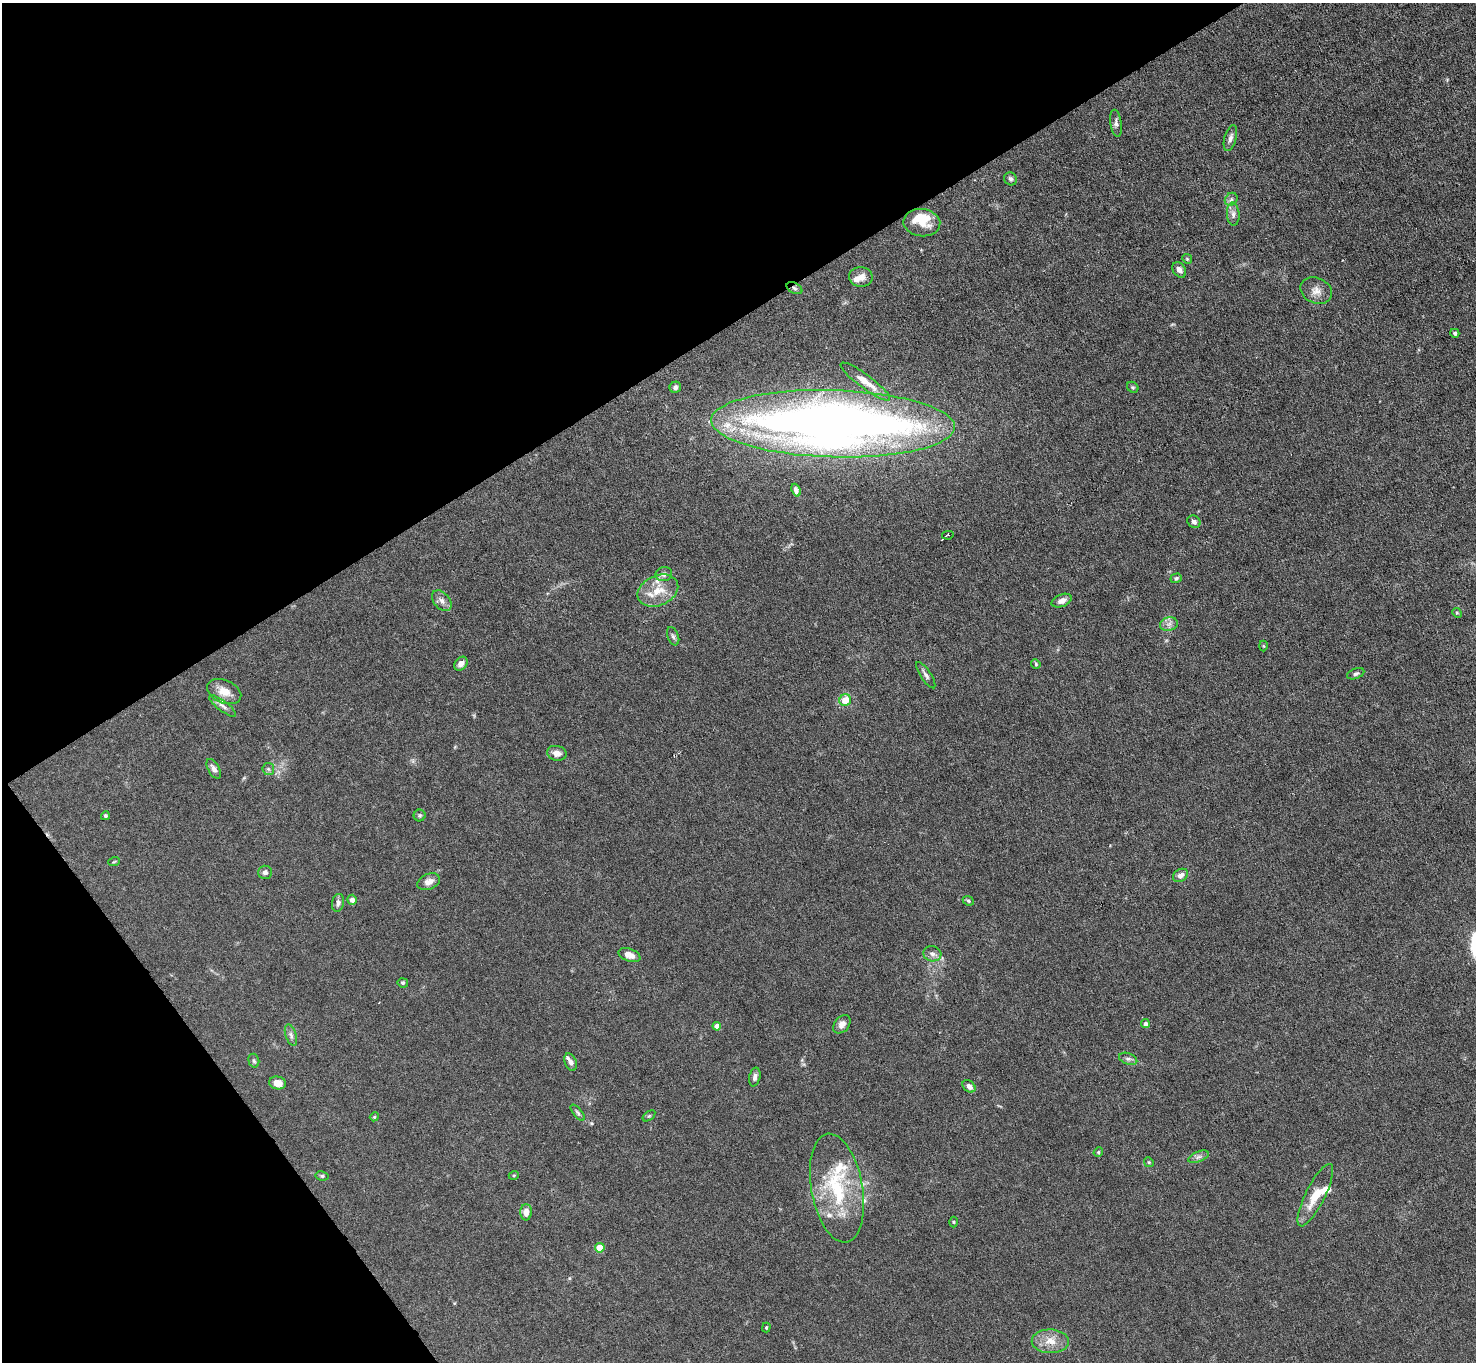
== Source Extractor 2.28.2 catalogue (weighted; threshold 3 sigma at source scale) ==
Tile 5 of 4 x 4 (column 1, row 2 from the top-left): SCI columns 1-1474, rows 2875-4234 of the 5894 x 5888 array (HDU 1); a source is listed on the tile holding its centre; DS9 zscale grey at full resolution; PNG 1478 x 1364 px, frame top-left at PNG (2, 3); each listed source drawn as its Kron ellipse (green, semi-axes under 4 px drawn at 4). Shown black and unused: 31% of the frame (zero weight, under 4 of 8 exposures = <1% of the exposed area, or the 3 px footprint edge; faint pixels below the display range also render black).
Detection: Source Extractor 2.28.2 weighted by HDU 2 'WHT'; one run over the whole footprint, this tile lists its part. Background 0.0261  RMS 0.0022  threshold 0.00888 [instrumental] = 3 sigma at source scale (4.09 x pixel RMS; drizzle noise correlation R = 1.36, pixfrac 0.8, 0.05/0.05 arcsec/px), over >= 5 px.
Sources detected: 83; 8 inside a brighter listed object's ellipse — not listed separately; the other 75 listed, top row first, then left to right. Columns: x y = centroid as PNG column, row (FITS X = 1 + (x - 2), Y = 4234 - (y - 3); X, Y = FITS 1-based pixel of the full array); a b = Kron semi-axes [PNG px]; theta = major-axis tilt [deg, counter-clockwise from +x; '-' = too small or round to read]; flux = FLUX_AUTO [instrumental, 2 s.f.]
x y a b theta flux
1116 123 14 5 -82 0.75
1230 138 13 6 74 0.89
1011 179 7 6 - 0.55
1231 199 7 6 - 0.56
1233 214 12 6 -86 0.91
922 223 18 13 -7 3.6
1187 259 5 4 - 0.21
1179 270 8 6 -54 0.95
861 277 12 10 -4 1.6
794 288 8 5 -28 0.54
1316 291 16 12 -24 1.8
1455 333 5 4 - 0.33
865 382 30 7 -37 3
675 387 6 5 - 0.54
1133 387 6 5 - 0.31
833 424 122 33 -2 220
796 490 6 4 -68 0.79
1194 522 7 6 - 0.56
948 535 6 3 12 0.41
664 574 8 7 - 0.85
1176 578 5 4 - 0.42
658 591 21 15 24 4.2
442 601 12 7 -48 1
1062 601 10 6 20 1.1
1457 613 5 4 - 0.23
1169 624 9 6 13 0.88
673 636 9 5 -69 0.51
1263 646 5 3 - 0.19
461 664 8 5 49 1
1036 664 5 4 - 0.23
1356 674 9 5 22 0.47
926 675 15 5 -57 0.73
224 692 18 11 -23 2.7
845 700 6 5 - 3.3
223 706 16 5 -37 0.97
557 753 10 7 -11 1.3
214 769 11 5 -61 0.8
268 769 6 5 - 0.39
420 815 6 6 - 0.33
105 816 4 4 - 0.31
114 862 6 3 20 0.19
265 872 7 6 - 0.69
1180 875 8 6 30 1.1
429 882 12 8 23 1.3
352 900 5 5 - 0.94
968 901 6 4 -23 0.34
338 903 9 6 80 0.74
932 954 9 7 -15 0.82
629 955 11 6 -21 1.7
403 983 5 4 - 0.27
842 1024 10 7 50 1.2
1145 1024 4 4 - 0.76
717 1026 4 4 - 1.7
291 1035 11 5 -72 0.69
1128 1059 9 5 -20 0.62
254 1061 7 5 -74 0.39
571 1062 9 5 -67 0.8
755 1077 9 5 78 0.74
278 1083 8 6 -11 1.8
969 1086 7 5 -42 1.1
578 1113 10 4 -50 0.43
649 1116 7 4 36 0.28
374 1117 4 3 - 0.2
1098 1152 5 4 - 0.26
1198 1157 11 5 21 0.66
1149 1162 5 4 - 0.24
514 1175 5 3 - 0.18
322 1176 7 4 -10 0.34
837 1188 55 25 -80 16
1315 1195 34 9 63 4
526 1212 8 6 89 1.6
954 1222 5 3 - 0.19
600 1248 5 4 - 4.5
766 1328 5 4 - 0.26
1050 1341 19 11 -1 2.8
Overlapping masked pixels (flux is a lower limit): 1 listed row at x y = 794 288